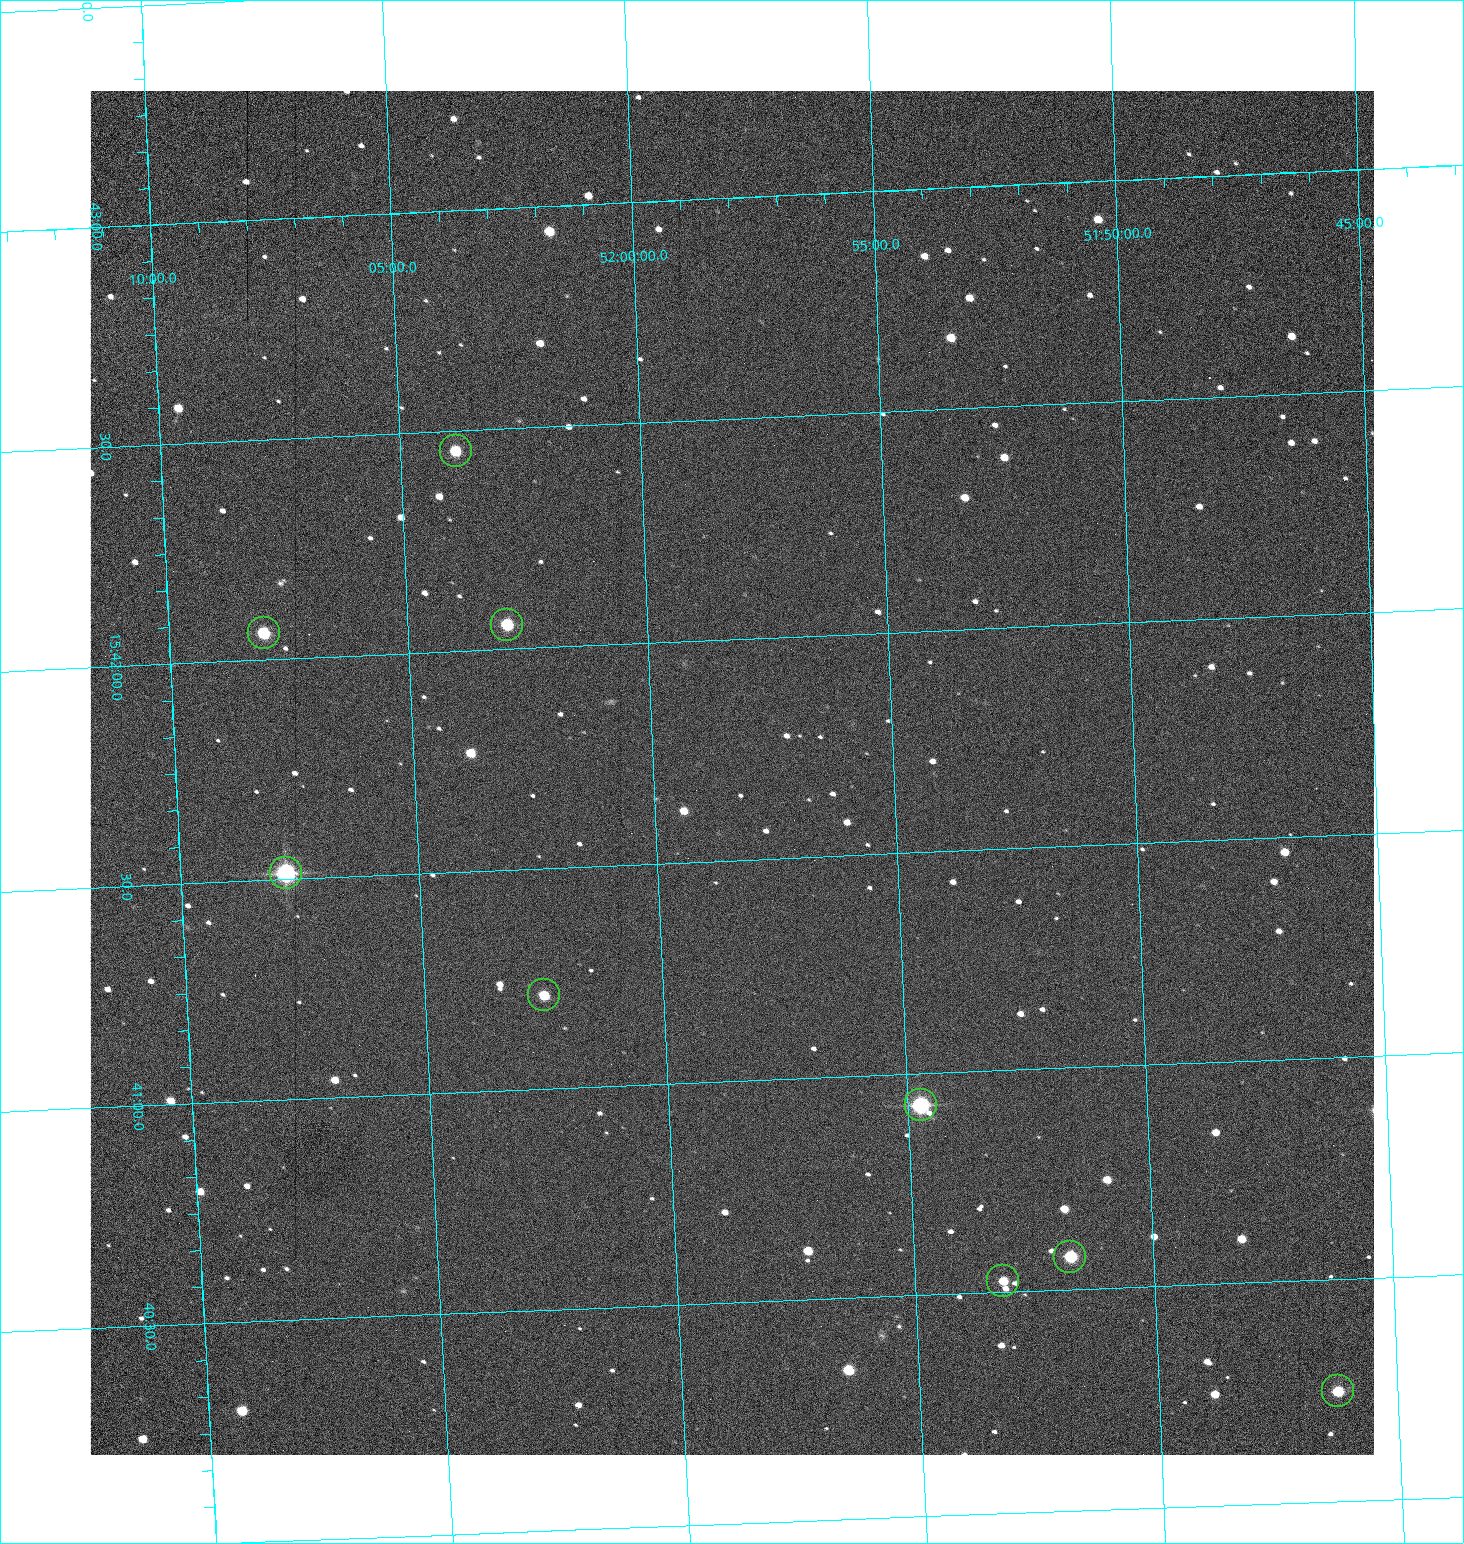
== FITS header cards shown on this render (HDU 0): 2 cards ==
NAXIS1  =                 1284 /fastest changing axis
NAXIS2  =                 1364 /next to fastest changing axis

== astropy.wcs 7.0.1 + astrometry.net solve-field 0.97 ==
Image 1284 x 1364 px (HDU 0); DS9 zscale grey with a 90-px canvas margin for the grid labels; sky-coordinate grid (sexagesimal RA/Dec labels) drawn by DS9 from the SOLVED WCS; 9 Tycho-2 reference stars matched to detected sources circled (green)
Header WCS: RA---TAN/DEC--TAN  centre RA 15:41:42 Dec +51:58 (235.42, +51.97 deg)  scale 1.26 arcsec/px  FOV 26.9' x 28.5'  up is +92 deg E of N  parity flipped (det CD > 0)
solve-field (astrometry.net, Tycho-2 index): VERIFIED the header's WCS against the Tycho-2 star catalogue (9 matches, 0 conflicts) and refined it, rather than solving blind
Solved WCS: RA---TAN-SIP/DEC--TAN-SIP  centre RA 15:41:42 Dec +51:58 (235.42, +51.97 deg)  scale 1.25 arcsec/px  FOV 26.8' x 28.5'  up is +92 deg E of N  parity flipped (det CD > 0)
The solver's refit moves the header's centre by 0.55 arcsec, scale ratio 0.9968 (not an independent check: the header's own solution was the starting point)
Tycho-2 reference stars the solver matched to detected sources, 9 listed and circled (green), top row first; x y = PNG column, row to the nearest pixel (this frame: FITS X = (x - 90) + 1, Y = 1364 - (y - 91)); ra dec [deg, ICRS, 3 dp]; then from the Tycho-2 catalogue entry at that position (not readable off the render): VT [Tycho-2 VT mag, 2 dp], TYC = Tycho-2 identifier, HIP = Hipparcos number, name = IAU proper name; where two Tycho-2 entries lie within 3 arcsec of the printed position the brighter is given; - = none
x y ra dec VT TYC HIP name
456 451 235.614 +52.064 11.61 3489-1132-1 - -
507 625 235.514 +52.049 11.19 3489-1407-1 - -
264 633 235.515 +52.133 11.12 3489-1380-1 - -
286 873 235.378 +52.130 9.31 3489-1322-1 76850 -
544 995 235.303 +52.042 11.52 3489-958-1 - -
921 1105 235.232 +51.912 9.59 3489-824-1 - -
1070 1257 235.143 +51.862 10.97 3489-1016-1 - -
1003 1281 235.131 +51.886 12.29 3489-908-1 - -
1338 1391 235.062 +51.771 11.53 3489-1453-1 - -